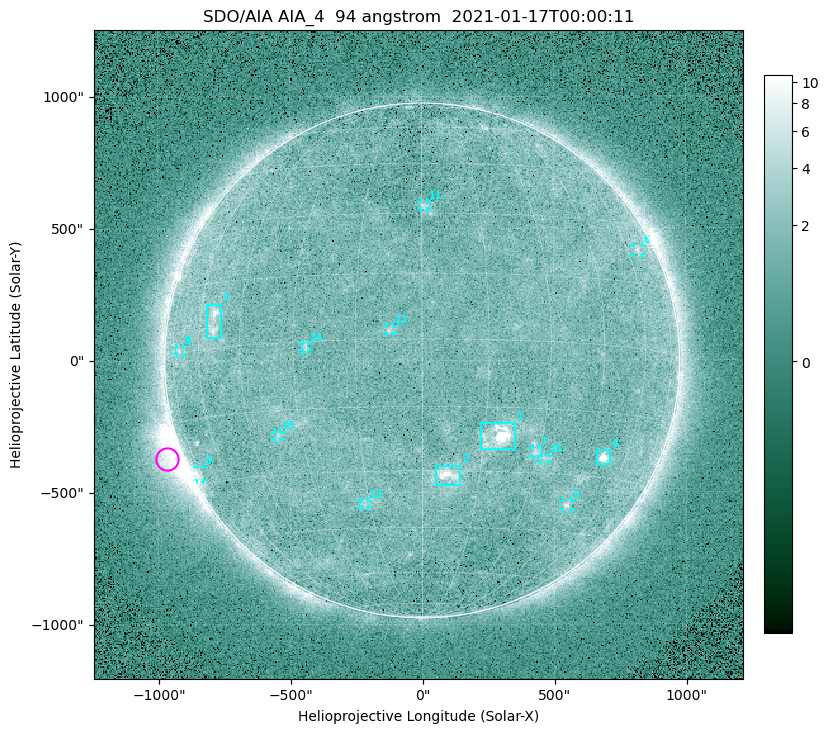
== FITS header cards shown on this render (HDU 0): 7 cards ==
TELESCOP= 'SDO/AIA '
INSTRUME= 'AIA_4   '
WAVELNTH=                   94
WAVEUNIT= 'angstrom'
DATE-OBS= '2021-01-17T00:00:11.12'
CTYPE1  = 'HPLN-TAN'
CTYPE2  = 'HPLT-TAN'

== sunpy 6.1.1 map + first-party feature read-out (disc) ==
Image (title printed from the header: SDO/AIA AIA_4  94 angstrom  2021-01-17T00:00:11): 512 x 512 px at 4.8 arcsec/px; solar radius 976 arcsec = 203 px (full disc in frame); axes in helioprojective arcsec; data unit not stated in the header (colour bar unlabelled)
Orientation: roll -0.138 deg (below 1 deg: not rotated)
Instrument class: DISC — disc imager (sunpy class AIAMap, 94 A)
Bright regions (active regions / flare kernels): reference = the median radial profile (limb darkening/brightening removed); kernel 5 px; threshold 5 sigma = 1.87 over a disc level ~1.64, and >= 1.15x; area >= 9 px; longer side >= 5 px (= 24 arcsec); searched inside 0.97 R_sun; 15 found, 15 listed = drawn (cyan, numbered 1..; 11 of them under ~33 arcsec drawn as corner ticks so the feature stays visible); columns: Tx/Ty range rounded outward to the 10 arcsec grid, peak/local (2 s.f.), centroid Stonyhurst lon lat
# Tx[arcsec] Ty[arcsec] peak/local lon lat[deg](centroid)
1 220..350 -340..-230 13 +18 -22
2 50..150 -470..-400 5.7 +7 -31
3 -820..-760 90..220 4.5 -54 +6
4 660..710 -400..-340 8.4 +51 -25
5 530..560 -570..-530 3.4 +45 -38
6 800..840 400..430 2.6 +66 +23
7 420..440 -360..-330 2.7 +29 -25
8 -930..-900 20..50 2.2 -70 +1
9 -860..-830 -450..-400 2.8 -75 -27
10 -560..-530 -300..-270 2.5 -37 -21
11 -10..20 570..600 2.7 +1 +32
12 -140..-110 100..130 2.8 -7 +2
13 -230..-200 -550..-530 2.3 -16 -38
14 -450..-430 40..70 2.4 -27 -1
15 450..480 -380..-360 2.3 +32 -27
Off-limb structures (1.02-1.3 R_sun): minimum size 50 px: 6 found; the strongest spans PA ~95..130 deg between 1.02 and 1.22 R_sun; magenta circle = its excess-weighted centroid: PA ~110 deg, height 1.06 R_sun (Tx ~-970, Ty ~-370 arcsec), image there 5.4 x the reference